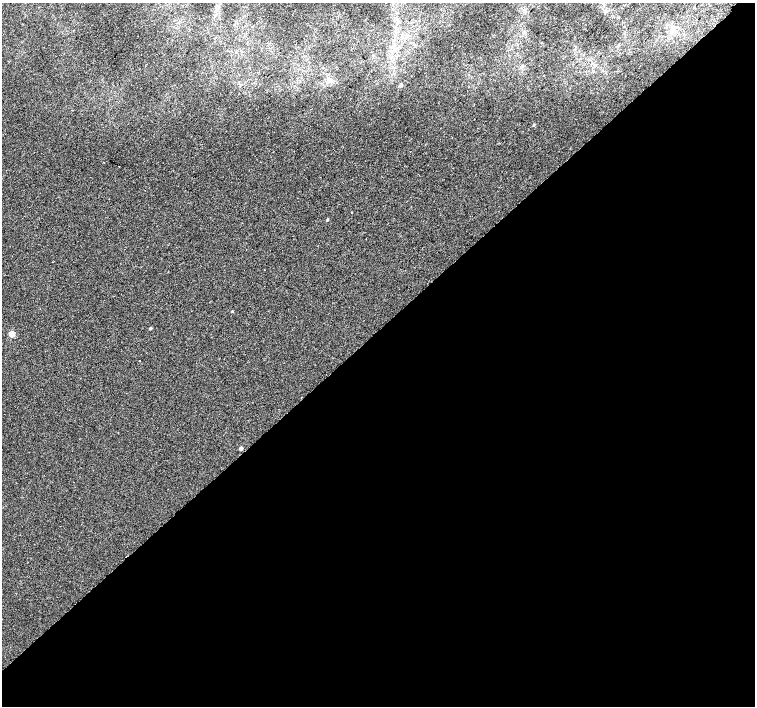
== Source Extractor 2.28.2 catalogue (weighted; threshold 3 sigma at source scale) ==
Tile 15 of 4 x 4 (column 3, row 4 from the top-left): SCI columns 3056-4560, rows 198-1605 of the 6117 x 6089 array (HDU 1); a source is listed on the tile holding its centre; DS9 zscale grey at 2 x 2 block average (1 PNG px = mean of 2 x 2 image px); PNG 757 x 708 px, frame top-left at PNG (2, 3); no overlay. Shown black and unused: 53% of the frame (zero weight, under 2 of 3 exposures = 3% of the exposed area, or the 3 px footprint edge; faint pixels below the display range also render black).
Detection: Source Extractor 2.28.2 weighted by HDU 2 'WHT'; one run over the whole footprint, this tile lists its part. Background 0.00604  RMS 0.0037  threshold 0.0168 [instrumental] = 3 sigma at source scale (4.5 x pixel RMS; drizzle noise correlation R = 1.50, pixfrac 1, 0.0396/0.0396 arcsec/px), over >= 5 px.
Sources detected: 12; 1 cosmic-ray / hot-pixel residue — not listed; the other 11 listed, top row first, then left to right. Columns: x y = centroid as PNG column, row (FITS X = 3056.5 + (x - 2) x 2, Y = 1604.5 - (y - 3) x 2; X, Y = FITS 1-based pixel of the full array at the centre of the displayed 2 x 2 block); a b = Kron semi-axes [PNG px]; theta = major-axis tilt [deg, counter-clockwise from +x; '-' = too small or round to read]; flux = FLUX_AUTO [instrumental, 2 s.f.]
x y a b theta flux
694 7 2 2 - 1.4
400 85 2 2 - 4.1
534 125 2 2 - 1.2
119 167 2 2 - 0.32
327 220 2 2 - 1.4
52 262 2 2 - 0.24
232 311 2 2 - 0.62
150 328 2 2 - 1.3
12 334 3 3 - 23
140 361 2 2 - 0.4
241 448 2 2 - 4
Diffuse or blended objects may show on this block-average render without a row.